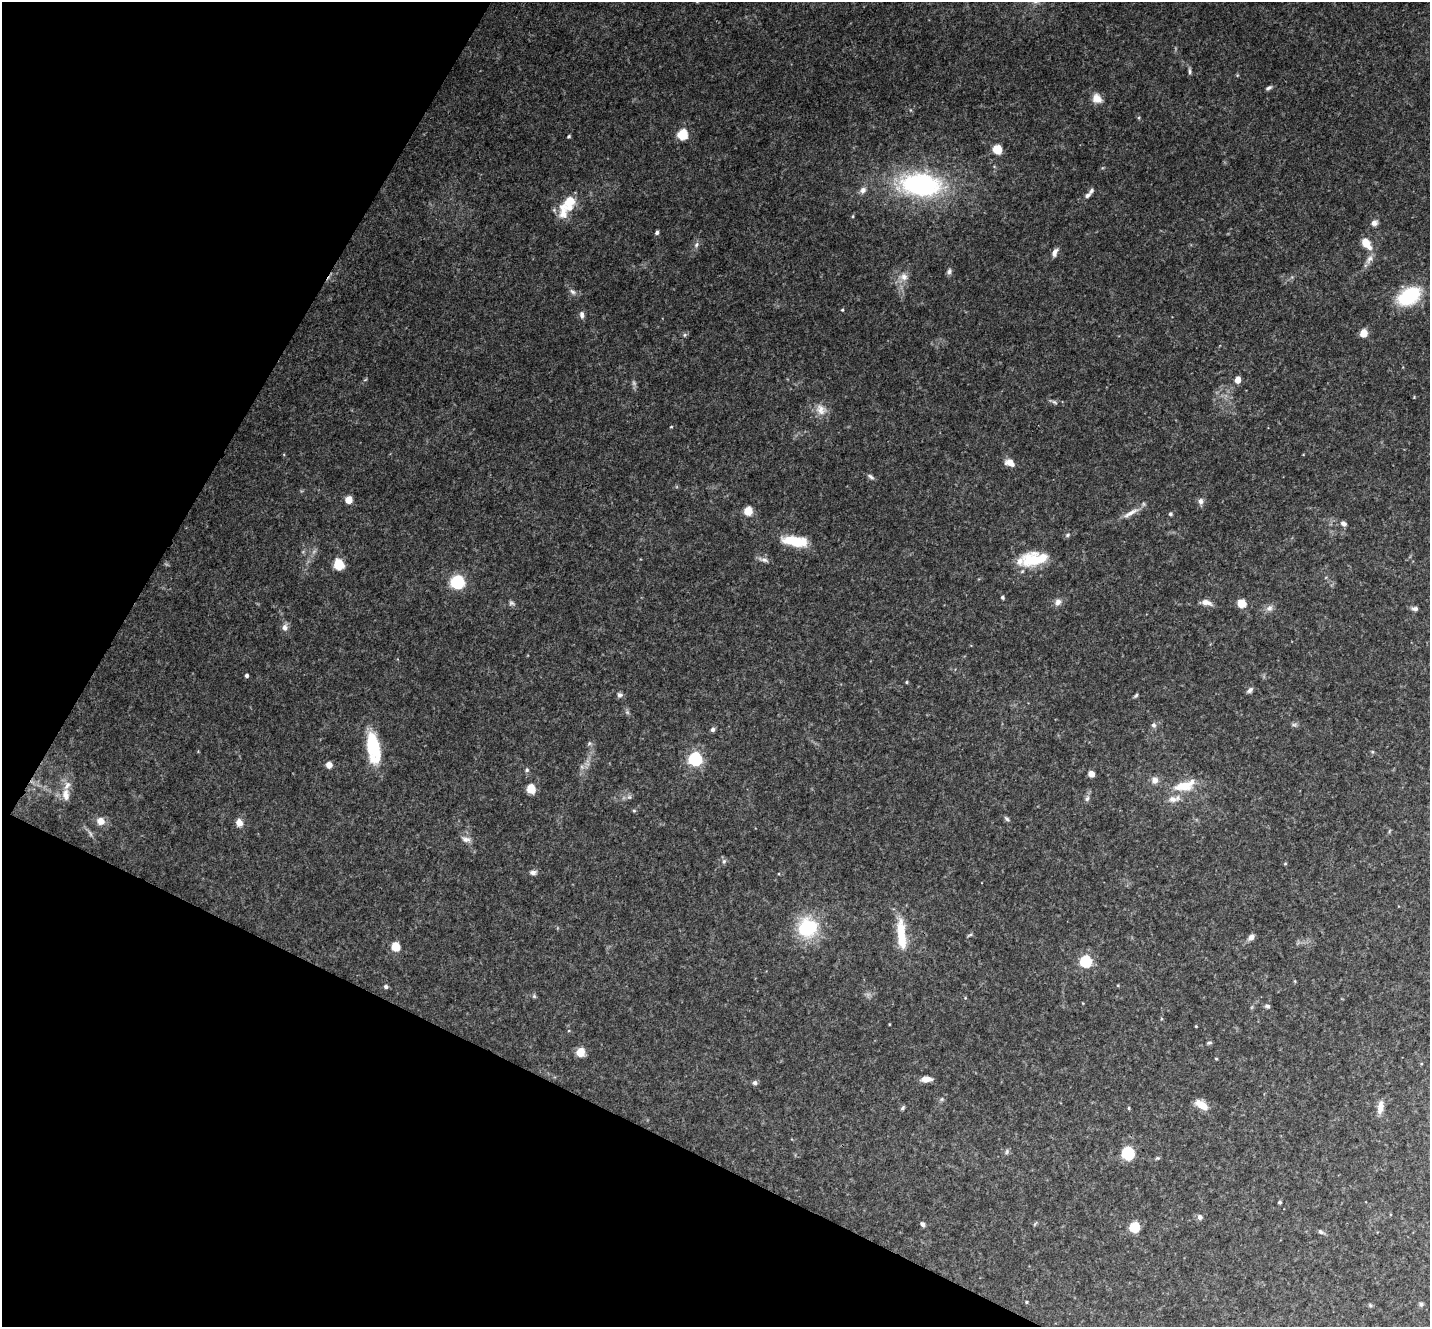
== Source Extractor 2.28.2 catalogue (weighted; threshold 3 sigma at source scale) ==
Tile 9 of 4 x 4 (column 1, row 3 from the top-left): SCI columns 4-1431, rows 1474-2798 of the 5721 x 5732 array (HDU 1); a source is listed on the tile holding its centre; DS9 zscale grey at full resolution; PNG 1432 x 1329 px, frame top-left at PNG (2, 2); no overlay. Shown black and unused: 25% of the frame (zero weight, under 3 of 4 exposures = <1% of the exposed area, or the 3 px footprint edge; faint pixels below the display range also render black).
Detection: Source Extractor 2.28.2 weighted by HDU 2 'WHT'; one run over the whole footprint, this tile lists its part. Background 0.0903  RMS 0.0067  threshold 0.03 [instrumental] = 3 sigma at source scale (4.5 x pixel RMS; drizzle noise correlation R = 1.50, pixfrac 1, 0.05/0.05 arcsec/px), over >= 5 px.
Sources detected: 127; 3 too faint to see at this stretch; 2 inside a brighter object's white glare — not listed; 6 inside a brighter listed object's ellipse — not listed separately; the other 116 listed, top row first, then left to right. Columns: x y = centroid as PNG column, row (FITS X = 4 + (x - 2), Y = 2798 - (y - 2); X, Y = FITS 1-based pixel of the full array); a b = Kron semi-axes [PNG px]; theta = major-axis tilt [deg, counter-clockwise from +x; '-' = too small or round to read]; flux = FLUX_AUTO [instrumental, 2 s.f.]
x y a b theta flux
1190 71 10 4 -84 1.6
1269 88 9 4 30 1.6
1097 98 12 10 -42 6.3
682 134 5 5 - 51
569 136 5 3 - 0.87
997 149 6 6 - 23
921 185 42 22 -4 120
863 190 9 7 57 3.4
1087 195 11 7 41 2.5
570 203 23 14 71 15
853 216 5 3 - 0.71
1374 223 8 7 - 2.8
657 232 5 4 - 1.7
1366 243 14 8 -53 9.7
696 245 8 6 59 2.1
1055 252 10 6 62 3.5
1369 259 15 8 56 4.4
949 271 9 6 76 1.9
904 277 12 11 - 5.7
573 292 10 6 -30 2.3
1409 296 21 14 30 46
842 310 4 3 - 0.7
582 315 10 6 -83 2.6
1363 333 5 5 - 15
685 335 6 4 89 1
365 380 6 3 20 0.78
1238 380 6 5 - 6.8
1054 402 9 4 -35 1.3
821 410 17 14 -46 7.6
671 427 4 3 - 0.61
1010 463 13 9 -23 5.1
871 477 10 5 -34 1.9
349 500 6 5 - 9.9
1201 501 9 7 85 2.7
748 511 6 5 - 19
1130 513 27 6 30 6.1
1170 514 4 4 - 1.4
1344 524 8 6 -31 2.3
1068 535 7 5 28 1.3
794 541 28 10 -7 23
764 560 14 6 -14 2.9
1034 561 24 19 11 24
339 564 7 6 - 27
457 582 7 7 - 94
1002 597 4 4 - 1.2
1058 602 10 8 58 3.4
1206 602 13 6 -13 4.6
511 603 9 6 -34 1.7
1241 603 6 6 - 15
1269 608 9 8 - 3.2
1415 609 9 6 -6 2
284 627 9 8 - 3.3
246 675 4 4 - 1.7
906 682 4 4 - 0.77
1250 690 8 5 40 2
620 695 8 7 - 1.9
1136 696 7 4 46 1.1
1294 724 8 4 8 1.4
1153 725 7 6 - 2.1
713 730 6 5 - 1.6
589 743 6 5 - 1.2
376 749 39 12 90 24
1372 752 5 5 - 0.96
695 759 6 6 - 150
329 765 7 6 - 4
527 770 6 6 - 1.3
1091 774 5 5 - 5.7
1155 780 9 9 - 4
1183 786 27 13 5 17
531 789 6 5 - 21
66 795 17 10 -86 7.6
1087 799 8 6 72 2
1173 799 15 9 0 5.2
634 811 5 4 - 0.87
1007 819 8 5 -45 1.4
101 821 10 8 -32 6.2
239 823 9 8 - 5.1
90 834 10 4 -68 1.7
466 839 13 8 -13 3.6
724 861 6 6 - 1.7
1285 864 5 3 - 0.65
533 872 10 6 4 2.4
807 928 24 21 36 42
970 935 8 3 25 1.1
1251 937 8 6 48 3.5
902 940 43 12 -87 20
396 947 6 5 - 17
1086 961 6 5 - 80
1118 985 4 3 - 0.59
386 987 6 6 - 1.5
534 996 6 5 - 1.1
965 998 4 3 - 0.56
1267 1006 7 6 - 1.6
889 1024 4 2 - 0.49
1196 1026 3 3 - 0.56
1209 1043 7 4 -7 0.96
581 1052 6 6 - 14
1216 1058 4 3 - 0.5
926 1079 11 6 3 5.5
755 1083 6 5 - 2.2
942 1099 6 4 71 0.99
1202 1105 15 8 -34 8.6
1380 1107 17 7 81 5.3
903 1108 7 4 46 1.2
1129 1108 5 3 - 0.7
1007 1152 8 5 71 1.4
1128 1153 7 7 - 58
1157 1158 6 4 19 0.89
1279 1202 4 3 - 0.89
1200 1217 7 6 - 2.3
922 1224 7 5 -47 1.7
1134 1227 6 6 - 26
1320 1232 7 5 -44 1.5
1026 1302 5 3 - 0.68
1421 1304 6 5 - 1.3
1370 1305 6 4 -46 0.91